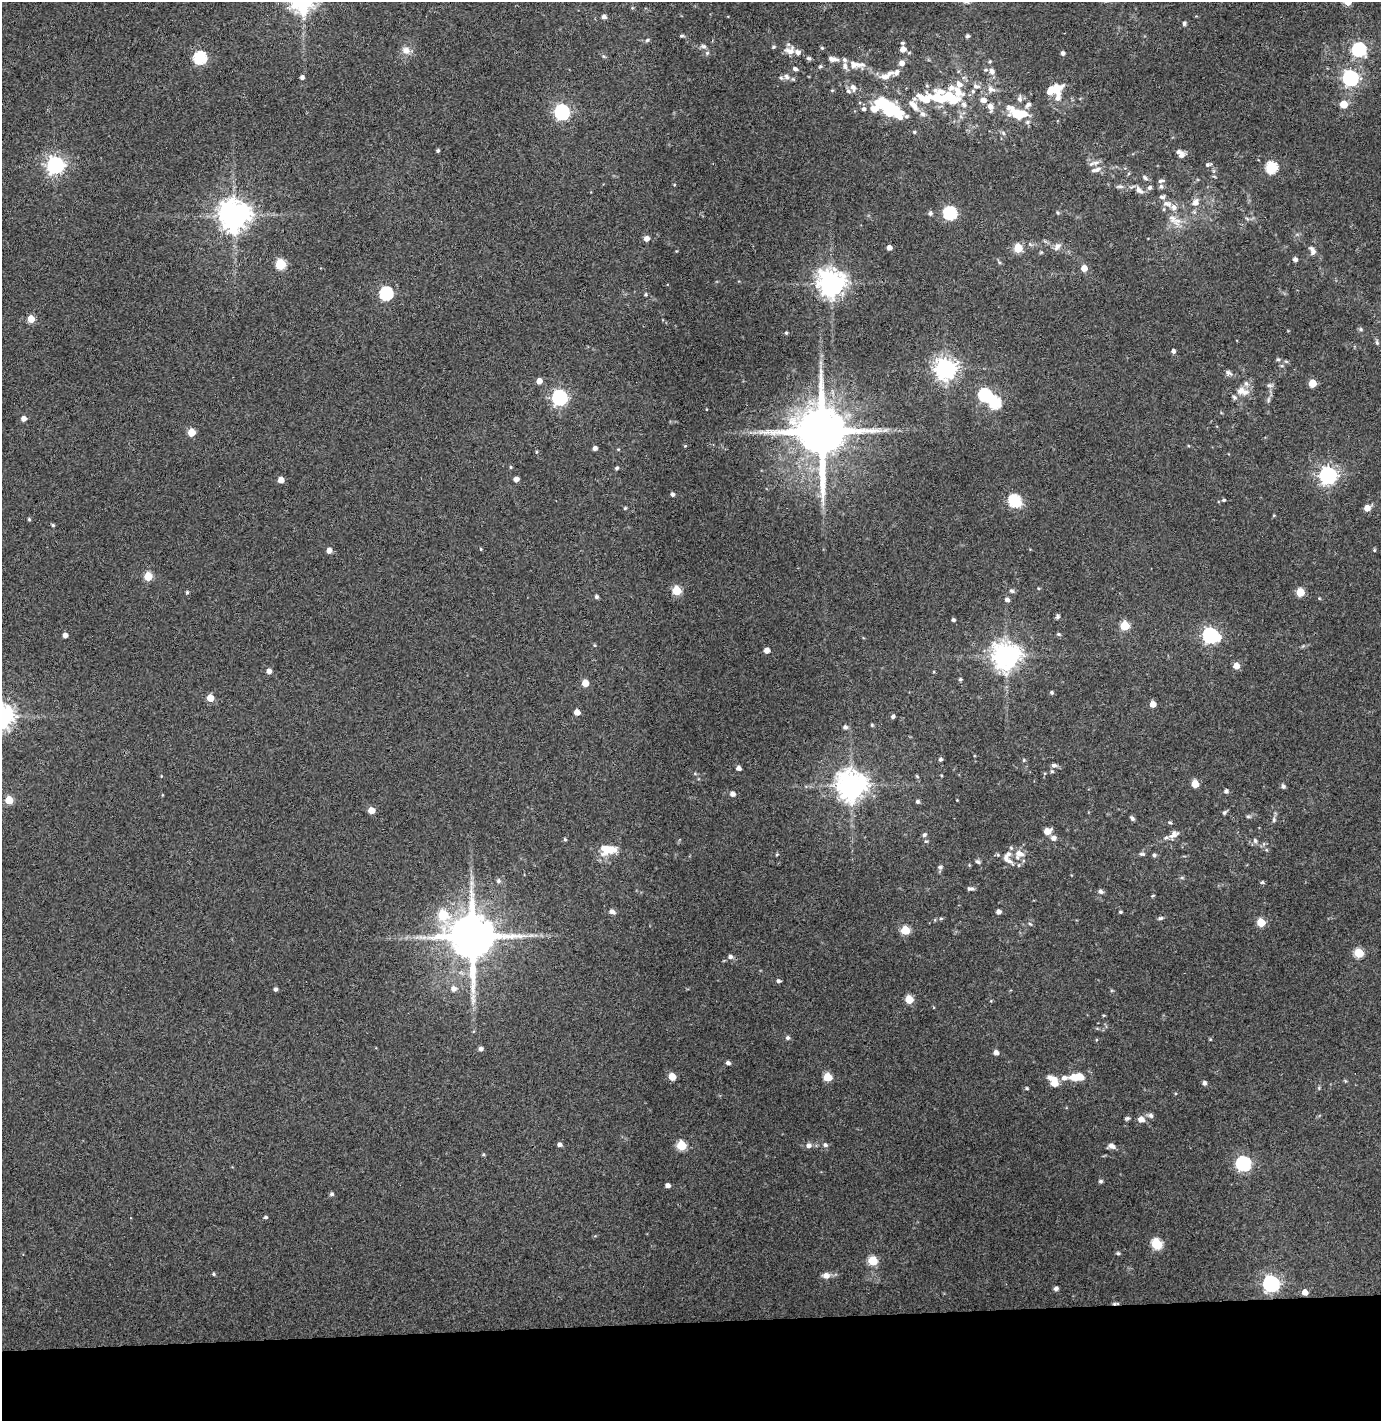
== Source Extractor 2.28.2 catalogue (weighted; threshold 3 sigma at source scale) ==
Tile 8 of 3 x 3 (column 2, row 3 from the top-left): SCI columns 1458-2836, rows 57-1475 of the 4296 x 4373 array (HDU 1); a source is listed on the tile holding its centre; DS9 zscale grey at full resolution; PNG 1383 x 1423 px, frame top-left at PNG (2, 2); no overlay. Shown black and unused: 7% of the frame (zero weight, under 3 of 4 exposures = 6% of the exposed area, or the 3 px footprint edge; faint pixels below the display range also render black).
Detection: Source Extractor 2.28.2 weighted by HDU 2 'WHT'; one run over the whole footprint, this tile lists its part. Background 0.0883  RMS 0.0062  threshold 0.0277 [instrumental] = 3 sigma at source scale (4.5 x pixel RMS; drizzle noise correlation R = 1.50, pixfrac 1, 0.05/0.05 arcsec/px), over >= 5 px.
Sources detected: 260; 5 inside a brighter object's white glare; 1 cosmic-ray / hot-pixel residue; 1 long thin detection or spike segment (spike, bleed or trail) — not listed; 22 inside a brighter listed object's ellipse — not listed separately; the other 231 listed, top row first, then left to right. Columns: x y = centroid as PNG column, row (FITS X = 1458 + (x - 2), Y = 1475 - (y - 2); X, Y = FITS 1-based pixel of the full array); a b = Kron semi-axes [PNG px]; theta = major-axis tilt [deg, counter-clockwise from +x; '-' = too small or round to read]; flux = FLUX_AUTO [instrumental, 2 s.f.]
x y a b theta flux
604 17 6 5 - 1.9
1184 23 5 4 - 1.4
681 36 6 4 6 0.87
967 36 4 4 - 1.6
647 40 6 5 - 1
902 43 5 4 - 0.89
703 46 7 6 - 1.7
774 47 6 4 20 0.78
903 49 6 6 - 4.1
1359 49 6 6 - 98
406 50 11 9 -22 4.3
790 50 15 11 8 5
707 53 6 4 44 0.89
1063 53 4 4 - 1.8
603 56 6 4 -70 0.77
200 57 6 6 - 79
809 58 6 5 - 1.2
833 59 16 7 -10 4
990 62 5 4 - 0.79
854 65 18 12 -5 7.7
820 67 5 4 - 0.87
795 69 6 5 - 1.5
992 71 9 6 -55 3
887 75 25 8 26 6.1
302 77 4 4 - 1.8
786 77 10 7 -60 2.7
1350 78 6 6 - 180
976 86 11 7 -11 2.8
853 88 11 7 -68 2.9
991 89 11 8 -20 3.7
1054 89 20 11 20 11
956 90 31 15 -41 15
925 99 33 16 1 22
1020 99 10 6 88 2.2
983 100 9 6 -15 3.5
1343 104 5 5 - 13
1028 105 8 6 43 2.1
990 107 9 6 -75 3.8
863 109 5 5 - 1.6
888 109 24 12 -17 57
562 112 6 6 - 140
1018 113 20 10 -18 23
914 132 4 4 - 0.75
438 150 4 3 - 0.95
1181 155 9 7 41 2.5
1096 163 11 5 10 2.4
1208 164 8 5 15 1.3
55 165 7 7 - 250
1272 168 6 6 - 55
1096 170 15 5 15 2.4
1145 178 8 5 -45 1.3
1161 181 7 5 14 1.3
674 185 4 3 - 0.56
1120 186 11 4 0 1.5
1161 186 6 5 - 1.3
1150 188 6 5 - 1.7
1139 190 13 7 -43 2.9
1195 203 9 7 48 4.1
1167 204 14 7 -13 3.7
930 213 5 5 - 1.5
950 213 6 6 - 84
234 215 9 9 - 1100
1172 219 14 10 -31 5.8
646 238 5 5 - 3.8
1057 247 11 7 57 2.8
889 248 4 4 - 3.1
1018 248 5 5 - 23
1312 251 13 7 -71 2.9
1295 259 5 4 - 2
281 264 6 5 - 34
1084 268 5 5 - 5.9
831 283 8 8 - 740
386 293 6 6 - 91
646 294 5 4 - 0.78
31 319 5 5 - 10
1361 329 6 5 - 0.97
786 333 4 3 - 0.89
1377 342 7 5 -71 1.1
1173 351 4 4 - 1.9
1278 359 5 5 - 0.84
1286 361 6 4 -19 0.8
945 369 7 7 - 440
1228 373 9 7 -22 1.8
539 381 5 4 - 4.4
1312 383 5 5 - 16
1269 385 8 6 -1 1.5
1242 391 19 10 -15 6.2
985 395 6 6 - 80
559 397 7 6 - 160
24 419 5 5 - 3.5
822 431 15 13 -88 4500
191 432 5 5 - 13
685 446 4 3 - 0.65
595 448 4 4 - 2.4
618 449 4 4 - 0.61
537 452 4 4 - 0.77
511 467 4 4 - 0.73
617 468 4 4 - 1.1
1328 475 7 7 - 240
516 479 4 4 - 3.7
281 480 5 4 - 5.6
672 494 5 5 - 1.2
1224 500 5 4 - 0.86
1014 501 6 6 - 64
625 508 4 4 - 0.74
1367 508 5 5 - 5.5
29 519 4 3 - 0.81
53 525 5 4 - 0.8
481 549 4 3 - 0.64
329 550 5 4 - 4
1374 550 4 4 - 0.74
148 576 5 5 - 21
676 590 5 5 - 25
1012 591 7 5 -29 1.3
187 592 4 4 - 0.94
1300 592 5 5 - 19
596 597 5 5 - 1.3
1007 600 6 5 - 1.9
1057 617 5 5 - 1.7
953 620 4 3 - 1.2
1125 626 5 5 - 27
1058 634 5 4 - 0.89
65 635 4 4 - 2.9
1210 635 8 7 - 170
594 645 4 4 - 0.63
767 650 4 4 - 4.5
1006 656 8 8 - 750
1236 666 5 5 - 6.5
269 671 4 4 - 3.2
934 672 5 3 - 0.54
960 679 4 3 - 1.1
585 683 5 5 - 9.2
1052 692 5 5 - 1.1
210 698 5 5 - 9.3
1153 704 5 5 - 6.3
577 712 4 4 - 5.4
893 716 4 4 - 1.5
872 725 5 4 - 0.61
845 727 6 5 - 1.4
940 759 5 4 - 1.3
1024 760 4 4 - 0.71
1054 765 7 5 -7 1.7
738 768 4 4 - 2.5
1052 771 5 4 - 0.86
917 776 5 4 - 0.68
1195 784 5 5 - 14
851 785 9 9 - 900
1283 786 5 5 - 1.7
1226 791 5 4 - 1.7
732 794 5 5 - 2.9
9 800 5 5 - 16
917 801 5 5 - 1.1
371 810 5 5 - 7.6
1224 812 7 5 49 1.2
1248 816 5 5 - 0.94
1132 818 6 4 -52 1.2
1274 820 7 5 72 1.2
1170 823 5 3 - 0.72
1047 831 7 6 - 5.6
924 835 6 5 - 1.3
1174 835 16 8 34 4.1
1054 838 7 7 - 2.3
565 839 5 4 - 0.73
926 841 6 3 17 0.69
1255 841 7 5 -74 1.5
608 849 19 11 2 13
777 854 4 4 - 0.72
1019 854 12 10 24 6.5
1142 854 8 4 -7 1.2
1154 855 5 5 - 1.2
1006 858 10 6 87 2.8
978 862 6 5 - 1.2
1019 865 5 4 - 0.87
940 867 7 6 - 1.3
1182 878 6 4 0 0.88
498 881 7 6 - 1.4
1262 882 6 4 0 0.79
471 883 8 5 -90 2
970 889 7 4 -1 1.7
1100 891 7 5 -26 1.6
1153 895 5 3 - 0.56
612 911 8 5 -12 2.5
998 912 5 4 - 2.1
1120 912 4 3 - 0.84
443 915 7 6 - 28
941 918 5 3 - 0.76
1161 918 6 5 - 1.1
1261 922 5 5 - 19
1030 924 6 3 -36 0.73
905 930 5 5 - 22
424 937 7 4 19 1.6
472 937 13 12 - 3300
1359 953 5 5 - 26
730 957 6 6 - 1.7
778 981 5 4 - 1.4
275 989 4 4 - 1.4
454 989 6 6 - 3
909 999 5 5 - 15
788 1038 5 5 - 1.4
481 1049 5 4 - 2
996 1053 5 4 - 3
728 1063 5 4 - 1.8
672 1077 5 5 - 10
828 1077 5 5 - 19
1078 1077 14 6 4 15
1064 1078 9 6 14 3
1054 1082 13 7 -55 9.2
1204 1083 5 4 - 1.8
1027 1088 4 4 - 0.86
1150 1115 7 6 - 1.8
1127 1118 7 4 22 1
1141 1119 9 7 -12 3.7
560 1144 5 4 - 1.9
682 1145 5 5 - 30
809 1145 8 7 - 2.4
825 1145 6 6 - 1.5
1111 1146 7 6 - 3.1
483 1155 4 4 - 0.74
1243 1163 7 6 - 130
1101 1181 5 5 - 1.2
667 1185 5 4 - 2.3
331 1194 5 4 - 1.3
266 1217 4 3 - 1.1
1157 1244 6 5 - 39
1118 1253 6 4 -20 0.89
873 1261 5 5 - 25
214 1274 4 4 - 0.9
826 1275 8 7 - 3.4
1271 1284 7 6 - 200
1056 1289 4 4 - 2
1305 1292 5 4 - 5